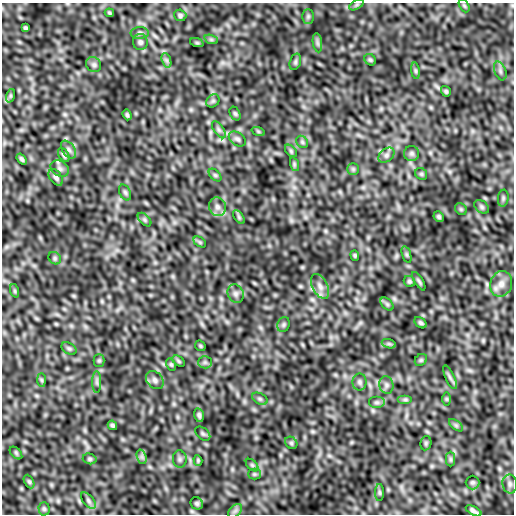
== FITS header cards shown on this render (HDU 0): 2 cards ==
NAXIS1  =                  512
NAXIS2  =                  512

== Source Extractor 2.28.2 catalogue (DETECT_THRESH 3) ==
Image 512 x 512 px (HDU 0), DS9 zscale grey, 1 PNG px = 1 image px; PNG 516 x 516 px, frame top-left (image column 1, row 512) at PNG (2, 3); each listed source drawn as its Kron ellipse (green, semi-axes under 4 px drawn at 4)
Background 4.42e-04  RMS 8.9e-05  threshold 2.66e-04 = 3 sigma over >= 5 px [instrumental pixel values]
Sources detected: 100; all 100 listed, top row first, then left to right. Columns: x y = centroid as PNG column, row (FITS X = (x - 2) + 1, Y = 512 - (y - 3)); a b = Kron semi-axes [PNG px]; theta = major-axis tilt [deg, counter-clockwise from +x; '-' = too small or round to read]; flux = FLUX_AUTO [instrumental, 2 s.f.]
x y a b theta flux
356 5 8 4 31 0.01
464 6 7 4 -63 0.0092
109 13 5 3 - 0.0075
180 15 6 5 - 0.012
308 16 7 6 - 0.012
25 28 4 3 - 0.0087
140 33 9 6 1 0.016
211 39 7 4 -19 0.0098
140 42 8 7 - 0.017
197 43 7 4 -18 0.0074
317 43 9 4 -81 0.015
166 60 7 4 -71 0.014
370 60 6 5 - 0.0092
295 62 8 5 72 0.011
94 65 8 7 - 0.015
415 71 8 4 -81 0.01
500 71 10 5 -70 0.017
446 91 5 4 - 0.0099
10 96 7 4 72 0.0089
213 101 7 6 - 0.012
235 114 7 5 -62 0.0095
127 115 5 3 - 0.0096
219 130 10 5 -55 0.017
258 131 7 4 -19 0.0073
237 139 9 6 -35 0.017
302 142 7 5 -46 0.01
69 150 10 6 -54 0.02
291 151 7 4 -46 0.0094
412 153 7 7 - 0.015
64 155 7 5 -58 0.012
386 155 9 6 41 0.018
22 159 6 4 -52 0.012
294 164 7 4 -72 0.0096
60 169 10 7 -33 0.022
353 169 6 5 - 0.01
421 174 6 5 - 0.0094
215 175 7 4 -45 0.011
56 177 9 6 -54 0.017
125 192 8 5 -63 0.012
503 198 8 5 82 0.011
217 207 9 8 - 0.028
481 207 8 5 -42 0.013
461 209 6 5 - 0.0084
239 217 8 4 -54 0.01
439 217 5 5 - 0.011
144 220 8 5 -46 0.011
200 242 7 4 -35 0.0091
355 255 5 4 - 0.008
407 255 8 4 -71 0.0095
55 258 7 5 -47 0.01
409 281 6 5 - 0.01
419 281 10 4 -58 0.012
501 284 13 11 70 0.048
320 286 13 7 -63 0.036
15 291 7 4 -71 0.0079
236 294 9 8 - 0.023
387 304 8 5 -45 0.012
420 323 7 4 -39 0.011
284 325 8 6 71 0.012
389 344 7 4 -18 0.011
200 346 6 4 -46 0.0072
69 348 8 5 -36 0.011
99 360 6 5 - 0.0086
421 360 7 5 45 0.0092
179 361 7 4 -37 0.0086
205 362 6 6 - 0.013
171 364 6 4 -63 0.0085
450 377 13 4 -65 0.017
42 380 7 4 -89 0.0091
155 380 10 8 -49 0.024
97 382 11 4 -90 0.017
360 382 8 7 - 0.017
386 385 9 7 -76 0.02
260 399 8 5 -30 0.012
446 399 7 4 -90 0.0077
405 400 7 4 0 0.011
377 402 8 6 0 0.016
199 415 7 4 -74 0.014
112 425 5 4 - 0.011
456 425 8 4 -37 0.012
203 434 9 5 -41 0.011
291 443 7 5 -46 0.01
426 443 7 5 79 0.0094
16 453 7 4 -46 0.0086
142 457 7 4 -72 0.015
90 459 7 5 -15 0.01
180 459 8 7 - 0.016
450 459 7 4 -90 0.012
198 460 5 4 - 0.0077
252 465 7 4 -45 0.01
254 474 6 5 - 0.0096
29 482 7 4 -63 0.0093
472 482 7 7 - 0.012
510 484 9 7 -81 0.02
379 492 8 4 -89 0.0094
88 501 10 5 -50 0.015
197 503 6 6 - 0.012
44 509 7 5 -88 0.01
235 511 8 5 45 0.016
474 511 9 3 -29 0.018